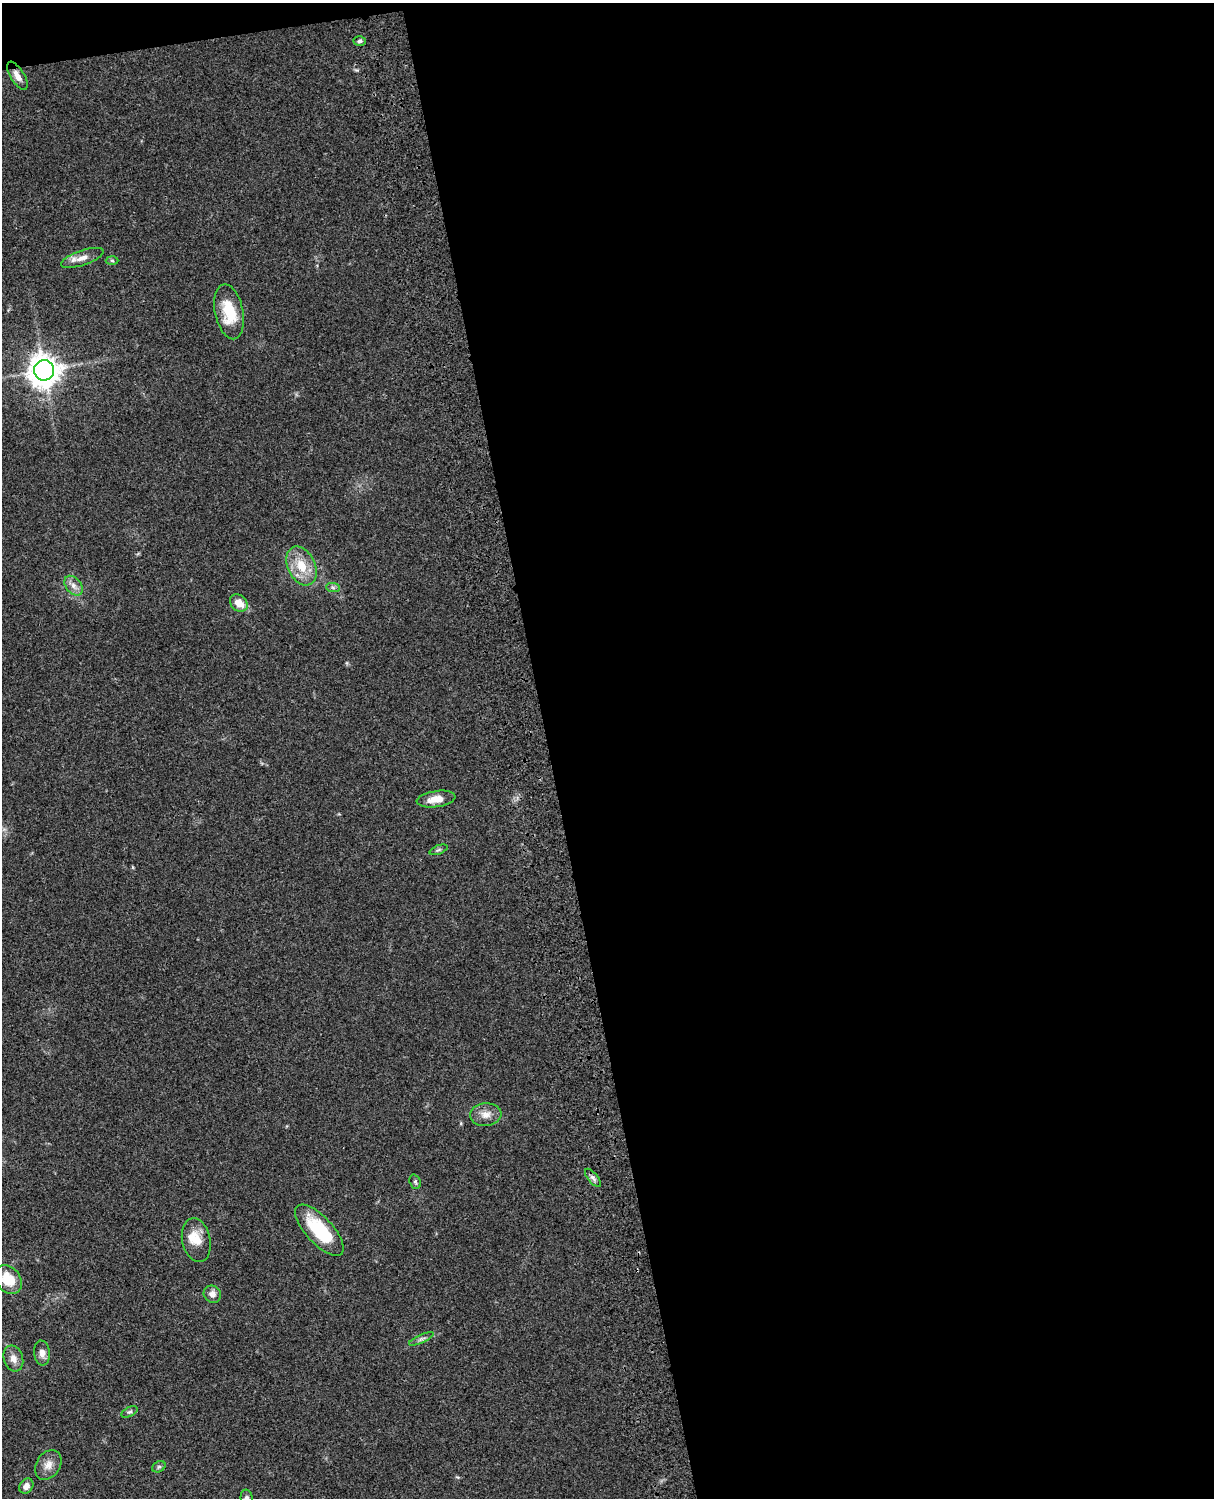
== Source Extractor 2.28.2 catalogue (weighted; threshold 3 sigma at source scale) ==
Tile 4 of 4 x 3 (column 4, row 1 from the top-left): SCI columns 3759-4970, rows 3269-4764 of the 5089 x 4927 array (HDU 1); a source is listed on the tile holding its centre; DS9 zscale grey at full resolution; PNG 1216 x 1500 px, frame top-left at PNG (2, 3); each listed source drawn as its Kron ellipse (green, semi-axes under 4 px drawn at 4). Shown black and unused: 56% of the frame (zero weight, under 3 of 4 exposures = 6% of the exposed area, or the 3 px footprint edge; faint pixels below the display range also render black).
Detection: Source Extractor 2.28.2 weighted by HDU 2 'WHT'; one run over the whole footprint, this tile lists its part. Background 0.0965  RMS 0.0063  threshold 0.0282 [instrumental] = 3 sigma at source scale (4.5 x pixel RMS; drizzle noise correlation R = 1.50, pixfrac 1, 0.05/0.05 arcsec/px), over >= 5 px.
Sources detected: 28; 1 inside a brighter object's white glare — neither listed nor drawn; the other 27 listed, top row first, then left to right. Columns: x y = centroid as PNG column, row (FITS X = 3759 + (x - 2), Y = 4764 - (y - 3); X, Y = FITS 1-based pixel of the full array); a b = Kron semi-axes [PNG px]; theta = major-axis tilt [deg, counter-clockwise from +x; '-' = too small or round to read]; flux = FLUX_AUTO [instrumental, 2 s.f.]
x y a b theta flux
360 41 6 4 3 1.3
17 76 16 7 -59 4.7
82 258 22 7 19 5.5
112 260 6 4 -2 0.99
229 312 28 14 -78 21
44 370 10 10 - 920
301 566 20 13 -65 14
74 586 11 7 -51 3.8
333 588 7 4 -2 1.3
239 603 10 7 -42 7.8
436 799 19 8 9 8.2
438 850 9 4 21 1.1
486 1115 16 11 6 6
593 1178 11 5 -51 2.1
415 1182 7 5 -70 1.2
319 1230 32 13 -47 34
196 1240 22 14 -78 10
8 1279 15 12 -50 15
212 1294 9 8 - 3.8
421 1339 13 4 24 1.8
42 1353 12 8 -84 3.7
13 1358 13 9 -72 4.6
129 1412 9 4 25 1.4
48 1465 16 12 58 5.8
159 1467 7 5 29 1.2
26 1486 8 6 53 3.5
247 1498 8 6 -84 1.8
Overlapping masked pixels (flux is a lower limit): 1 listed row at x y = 44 370
Isophote crosses this tile's border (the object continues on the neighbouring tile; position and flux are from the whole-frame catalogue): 2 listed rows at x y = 8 1279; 247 1498